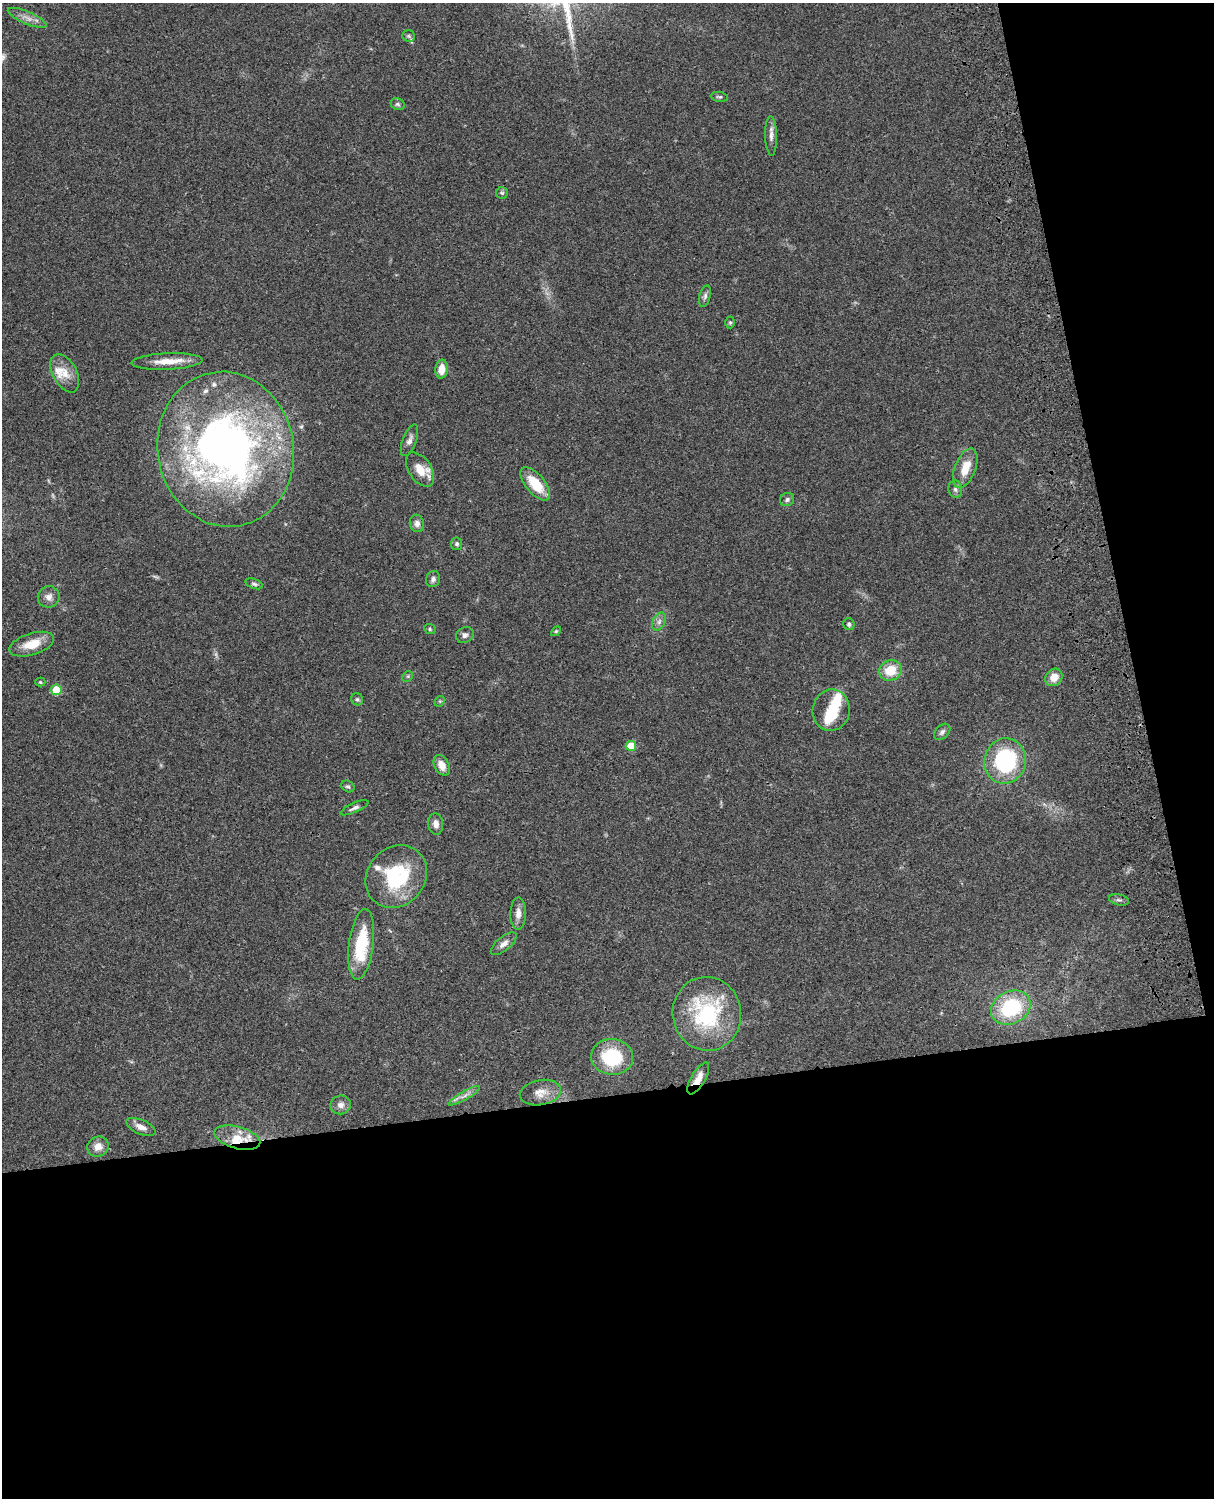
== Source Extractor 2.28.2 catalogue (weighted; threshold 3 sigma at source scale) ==
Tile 12 of 4 x 3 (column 4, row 3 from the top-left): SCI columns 3758-4969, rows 277-1772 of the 5087 x 4926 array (HDU 1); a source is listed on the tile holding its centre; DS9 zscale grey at full resolution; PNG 1216 x 1500 px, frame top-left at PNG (2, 3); each listed source drawn as its Kron ellipse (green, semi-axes under 4 px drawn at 4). Shown black and unused: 33% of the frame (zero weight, under 3 of 4 exposures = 6% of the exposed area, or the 3 px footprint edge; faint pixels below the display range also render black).
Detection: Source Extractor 2.28.2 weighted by HDU 2 'WHT'; one run over the whole footprint, this tile lists its part. Background 0.0762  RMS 0.0058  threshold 0.0259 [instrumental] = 3 sigma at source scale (4.5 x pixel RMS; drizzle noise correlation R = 1.50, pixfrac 1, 0.05/0.05 arcsec/px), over >= 5 px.
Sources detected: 70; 2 too faint to see at this stretch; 2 inside a brighter object's white glare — neither listed nor drawn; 7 inside a brighter listed object's ellipse — not listed separately; the other 59 listed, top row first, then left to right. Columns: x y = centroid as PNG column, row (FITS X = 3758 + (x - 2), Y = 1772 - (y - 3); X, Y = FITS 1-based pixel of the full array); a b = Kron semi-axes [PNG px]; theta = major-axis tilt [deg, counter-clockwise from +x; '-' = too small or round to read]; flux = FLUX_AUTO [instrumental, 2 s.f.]
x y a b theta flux
27 18 21 6 -23 4.4
409 36 6 5 - 1.1
719 97 9 5 -9 1
398 104 7 5 -23 1.3
771 136 20 6 -88 3.2
502 193 6 5 - 1.1
705 296 11 5 74 1.8
730 322 6 5 - 0.85
167 361 36 8 2 10
442 369 9 6 85 6.9
65 373 21 12 -62 8.2
410 440 17 6 69 2.8
226 449 78 68 -78 320
965 468 21 10 69 10
420 470 19 11 -56 9.2
535 484 20 9 -50 16
955 489 9 7 -82 2
787 500 7 6 - 1.4
417 523 8 7 - 2.8
457 544 6 5 - 1.1
433 579 8 7 - 2.1
254 584 9 4 -19 1.2
49 597 11 10 - 3.5
659 622 9 6 64 2.3
849 624 6 5 - 1.4
430 629 6 5 - 0.85
556 631 6 3 45 0.67
465 635 9 7 32 2
32 644 23 11 17 11
890 670 12 10 25 12
408 676 6 4 45 0.77
1054 677 9 8 - 6.4
40 682 5 4 - 0.78
56 690 5 5 - 15
357 699 6 5 - 1.1
440 701 6 4 44 0.73
831 710 21 18 82 15
942 732 9 6 46 1.7
631 746 5 5 - 13
1005 761 23 20 76 55
442 765 11 7 -63 5.7
348 787 7 5 -30 1
354 808 15 5 23 2
436 824 11 7 -84 3.3
396 877 33 28 47 42
1119 900 10 5 -12 1.4
518 913 16 8 89 4.1
361 944 35 12 83 30
504 944 15 7 39 3.2
1011 1008 21 16 26 39
707 1014 37 34 -81 55
612 1057 21 18 -5 33
698 1078 18 7 60 5.5
540 1093 21 12 10 6.7
464 1096 18 4 30 3.1
341 1105 10 9 - 3.2
141 1127 16 7 -24 4.3
237 1138 23 11 -16 10
98 1146 11 10 - 5.3
Overlapping masked pixels (flux is a lower limit): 2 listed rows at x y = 698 1078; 237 1138